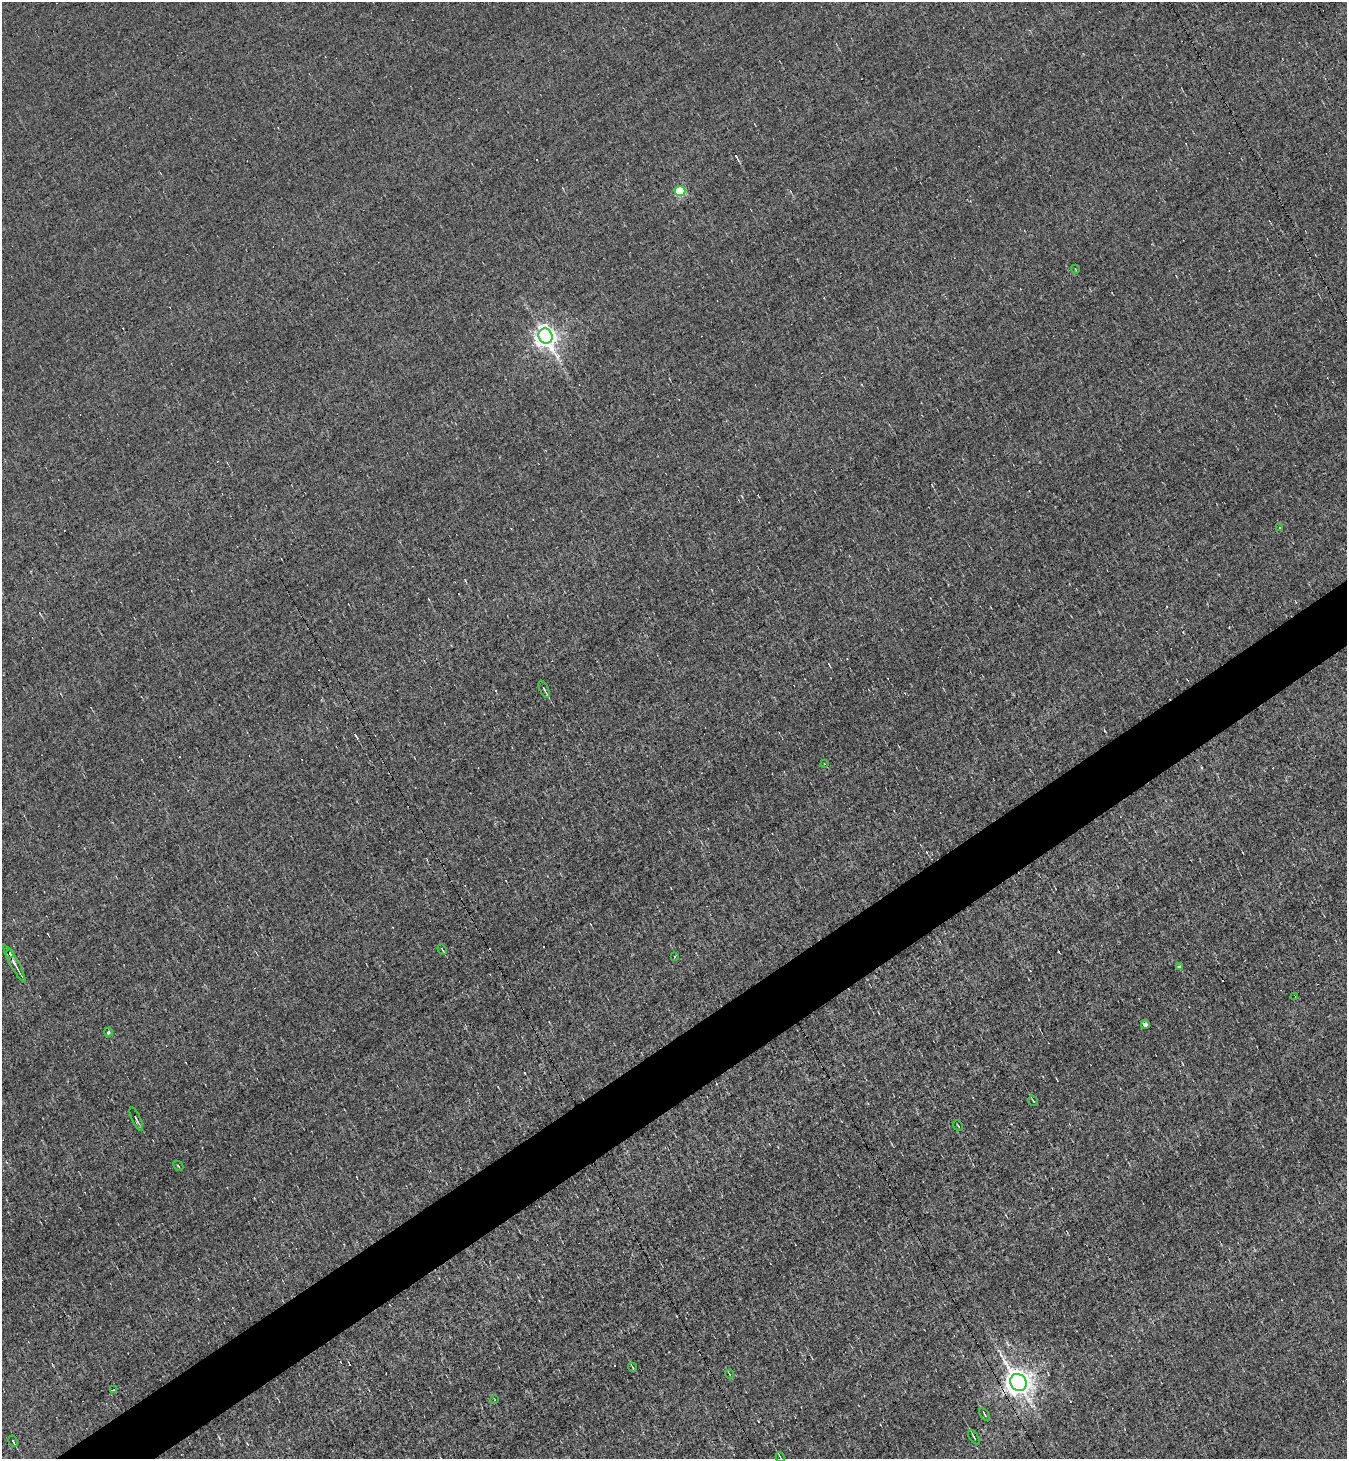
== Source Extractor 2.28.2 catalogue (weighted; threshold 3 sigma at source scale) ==
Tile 7 of 4 x 4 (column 3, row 2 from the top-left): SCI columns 2842-4186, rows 2914-4370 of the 5822 x 5826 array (HDU 1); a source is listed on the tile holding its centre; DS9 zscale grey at full resolution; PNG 1349 x 1461 px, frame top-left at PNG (2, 2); each listed source drawn as its Kron ellipse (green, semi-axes under 4 px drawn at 4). Shown black and unused: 4% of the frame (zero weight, under 3 of 5 exposures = <1% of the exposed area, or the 3 px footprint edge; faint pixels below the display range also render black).
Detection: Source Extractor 2.28.2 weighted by HDU 2 'WHT'; one run over the whole footprint, this tile lists its part. Background 0.00525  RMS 0.045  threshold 0.201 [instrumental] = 3 sigma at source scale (4.5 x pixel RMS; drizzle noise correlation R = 1.50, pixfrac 1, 0.05/0.05 arcsec/px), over >= 5 px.
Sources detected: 42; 15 cosmic-ray / hot-pixel residue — neither listed nor drawn; the other 27 listed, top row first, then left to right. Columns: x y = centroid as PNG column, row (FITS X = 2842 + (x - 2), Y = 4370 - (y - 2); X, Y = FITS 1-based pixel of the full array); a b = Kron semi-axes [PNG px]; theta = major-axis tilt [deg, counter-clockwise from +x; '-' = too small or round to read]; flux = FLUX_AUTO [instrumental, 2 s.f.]
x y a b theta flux
680 191 5 5 - 330
1075 269 4 2 - 2.9
546 336 8 7 - 3200
1280 528 4 3 - 6.2
544 689 9 3 -65 8.2
824 764 4 4 - 6.4
442 949 5 3 - 5
10 954 4 4 - 44
674 956 3 3 - 17
14 963 21 4 -61 24
1180 967 4 4 - 15
1295 996 3 2 - 5.3
1145 1024 4 4 - 30
108 1032 4 4 - 11
1033 1101 5 2 - 3.7
136 1119 13 3 -65 9.4
958 1126 6 2 -50 3.6
178 1166 6 2 -45 3.3
632 1367 4 3 - 3.8
729 1374 4 3 - 3.3
1018 1382 9 7 -52 5400
113 1390 4 2 - 5.3
495 1400 4 2 - 3.3
985 1415 7 3 -56 5.3
974 1437 8 2 -57 7.1
13 1441 6 3 -61 6.2
780 1457 5 2 - 4.5
Overlapping masked pixels (flux is a lower limit): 2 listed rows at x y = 10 954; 1018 1382
Isophote crosses this tile's border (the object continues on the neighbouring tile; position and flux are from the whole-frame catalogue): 1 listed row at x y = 780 1457
Unlisted compact peaks at least as high as the median listed source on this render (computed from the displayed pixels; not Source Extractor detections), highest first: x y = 736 156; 1105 731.